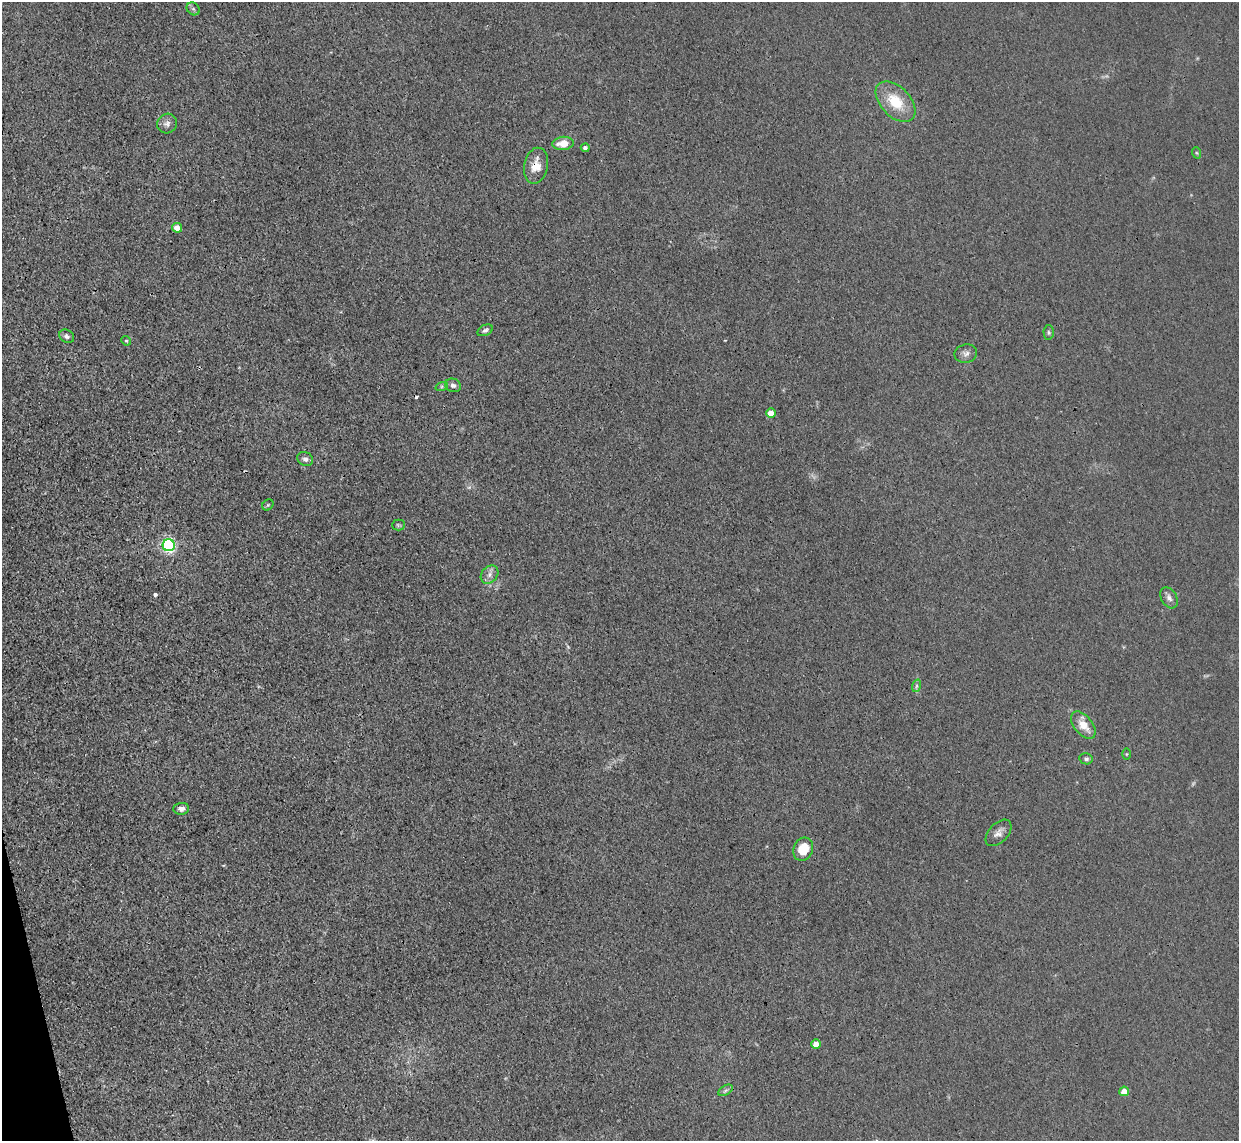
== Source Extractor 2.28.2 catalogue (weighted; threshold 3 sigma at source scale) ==
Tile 7 of 4 x 4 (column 3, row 2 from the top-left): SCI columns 2502-3738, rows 2431-3569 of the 5002 x 4979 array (HDU 1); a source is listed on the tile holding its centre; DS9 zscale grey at full resolution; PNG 1241 x 1143 px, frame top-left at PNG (2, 2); each listed source drawn as its Kron ellipse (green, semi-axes under 4 px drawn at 4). Shown black and unused: <1% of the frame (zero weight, under 3 of 4 exposures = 3% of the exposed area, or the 3 px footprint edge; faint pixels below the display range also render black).
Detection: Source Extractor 2.28.2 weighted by HDU 2 'WHT'; one run over the whole footprint, this tile lists its part. Background 0.0232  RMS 0.004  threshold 0.018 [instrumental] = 3 sigma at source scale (4.5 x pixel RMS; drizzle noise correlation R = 1.50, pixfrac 1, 0.05/0.05 arcsec/px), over >= 5 px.
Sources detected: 35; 1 too faint to see at this stretch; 2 cosmic-ray / hot-pixel residue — neither listed nor drawn; the other 32 listed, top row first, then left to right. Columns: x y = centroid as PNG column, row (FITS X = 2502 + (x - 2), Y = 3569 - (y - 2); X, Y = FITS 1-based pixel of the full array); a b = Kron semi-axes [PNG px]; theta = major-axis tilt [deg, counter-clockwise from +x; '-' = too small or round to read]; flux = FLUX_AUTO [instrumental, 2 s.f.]
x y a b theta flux
193 9 7 5 -44 0.89
896 102 24 15 -46 13
167 124 10 9 - 1.9
563 143 10 6 6 5.4
585 148 4 4 - 1.1
1197 153 6 3 -70 0.46
536 166 18 12 78 5.7
177 228 5 4 - 4.2
485 330 8 5 27 1
1049 332 7 5 -88 0.74
67 336 8 6 -32 1.2
126 341 5 4 - 0.55
966 354 11 9 12 2
453 385 8 6 -21 1.5
442 386 6 4 18 0.69
771 413 5 4 - 5.6
305 459 8 6 -26 1.5
268 505 6 5 - 0.52
399 525 6 5 - 0.62
169 545 6 6 - 93
489 574 10 7 49 2
1169 598 11 7 -58 1.8
916 686 6 4 71 0.75
1083 725 16 9 -50 5.7
1126 754 5 3 - 0.39
1086 759 7 5 -11 1
181 809 8 6 6 1.8
998 833 16 9 46 2.6
803 849 12 9 65 9.3
816 1044 5 4 - 5.2
726 1090 8 4 30 0.98
1124 1091 5 4 - 5.2
Overlapping masked pixels (flux is a lower limit): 1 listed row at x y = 536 166